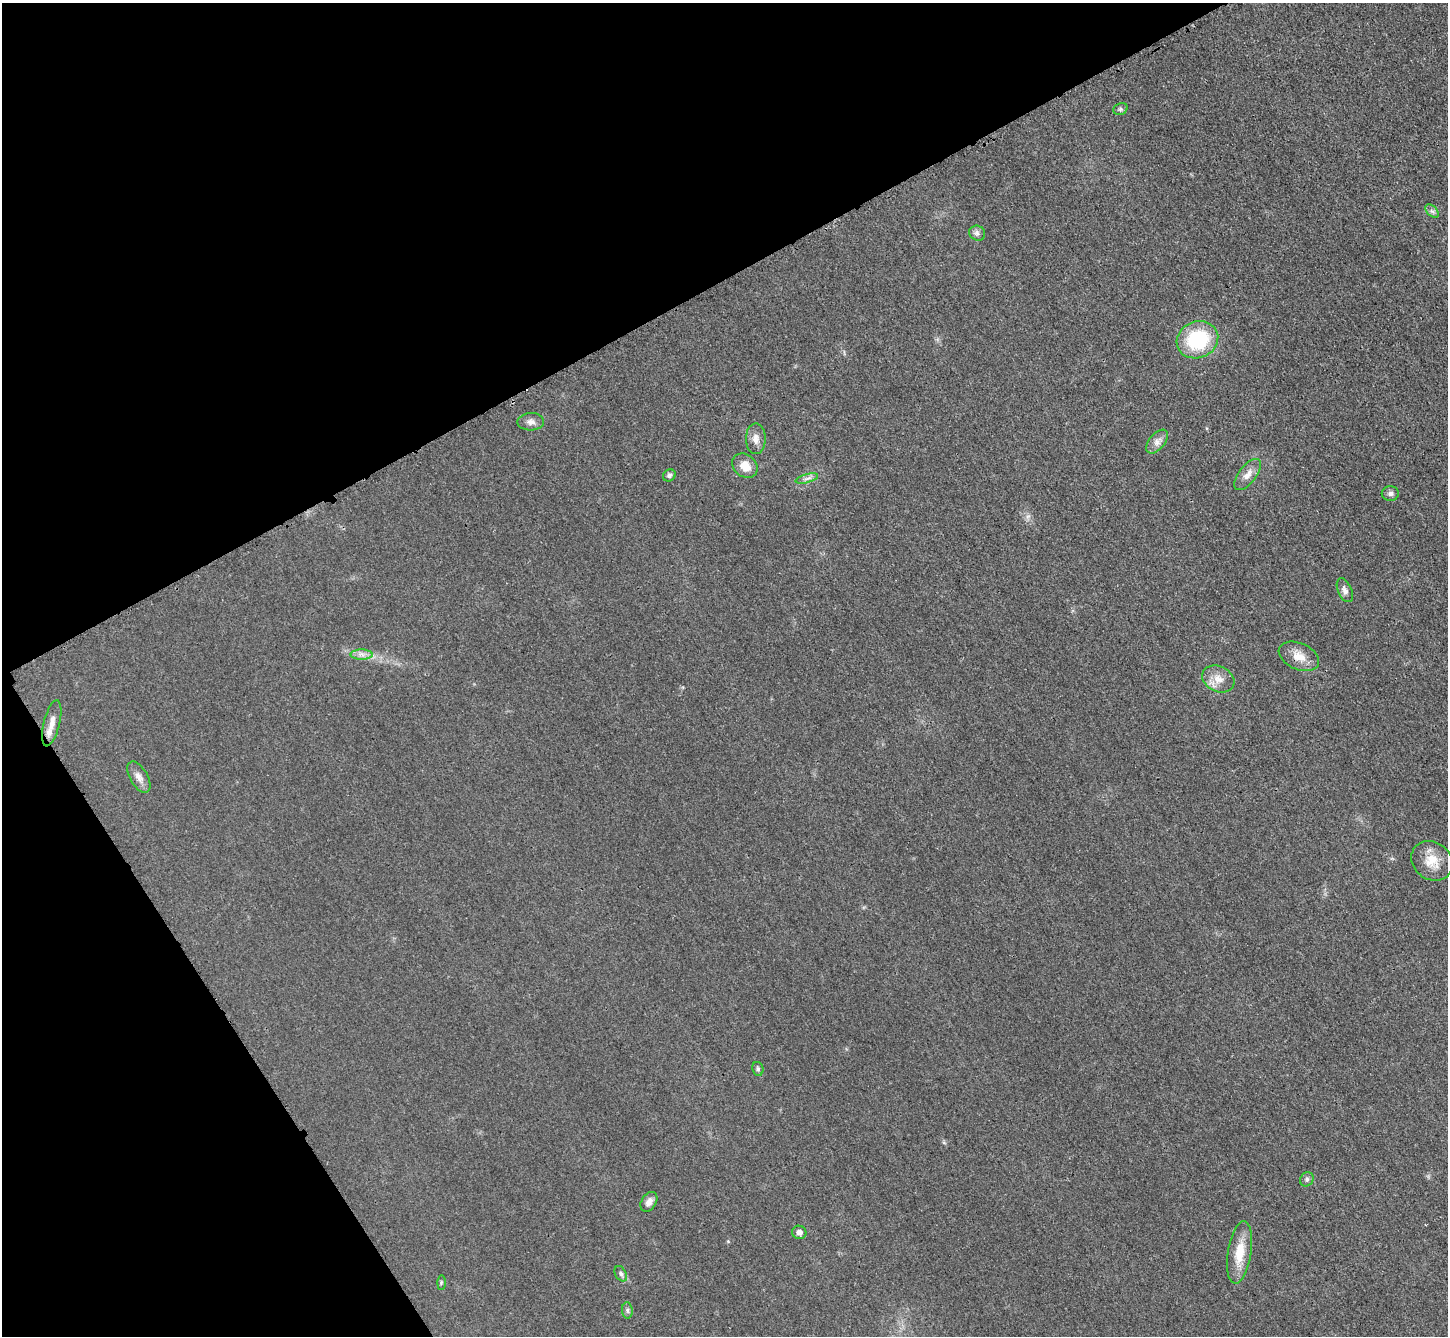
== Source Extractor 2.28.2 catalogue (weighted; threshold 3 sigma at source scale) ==
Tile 5 of 4 x 4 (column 1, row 2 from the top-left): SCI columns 22-1467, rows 2975-4308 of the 5823 x 5815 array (HDU 1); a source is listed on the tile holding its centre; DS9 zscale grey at full resolution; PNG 1450 x 1338 px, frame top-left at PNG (2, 3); each listed source drawn as its Kron ellipse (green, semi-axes under 4 px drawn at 4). Shown black and unused: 29% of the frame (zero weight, under 3 of 4 exposures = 2% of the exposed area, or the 3 px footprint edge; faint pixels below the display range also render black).
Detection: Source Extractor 2.28.2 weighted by HDU 2 'WHT'; one run over the whole footprint, this tile lists its part. Background 0.0191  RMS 0.0044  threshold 0.0197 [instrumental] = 3 sigma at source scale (4.5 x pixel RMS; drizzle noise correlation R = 1.50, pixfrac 1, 0.05/0.05 arcsec/px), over >= 5 px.
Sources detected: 28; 1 inside a brighter listed object's ellipse — not listed separately; the other 27 listed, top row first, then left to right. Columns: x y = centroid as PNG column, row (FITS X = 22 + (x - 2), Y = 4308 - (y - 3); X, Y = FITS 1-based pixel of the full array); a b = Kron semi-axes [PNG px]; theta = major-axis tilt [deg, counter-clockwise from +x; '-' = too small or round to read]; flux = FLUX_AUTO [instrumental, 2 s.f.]
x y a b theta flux
1120 109 7 5 22 0.97
1432 211 8 5 -44 1.1
977 233 8 7 - 1.5
1197 340 21 18 24 31
531 422 13 8 3 2.4
756 439 15 10 -90 3.6
1157 442 14 7 50 2.6
745 466 14 11 -41 5.6
669 475 7 5 32 1
1248 475 18 8 53 3.9
807 478 11 3 15 1.4
1390 494 8 7 - 1.5
1345 590 12 7 -66 1.9
362 654 11 5 -1 2.1
1299 656 21 13 -24 6.4
1218 679 17 12 -26 5.3
52 723 23 8 76 4
139 777 17 8 -60 3.2
1432 861 22 18 -40 8.4
758 1069 7 5 -80 0.93
1307 1179 7 6 - 1.1
649 1202 11 7 59 2.8
799 1232 7 6 - 2.3
1239 1252 31 12 81 11
621 1274 8 5 -61 1.1
441 1283 7 3 89 0.54
627 1310 8 5 -85 1.1
Overlapping masked pixels (flux is a lower limit): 1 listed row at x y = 1299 656